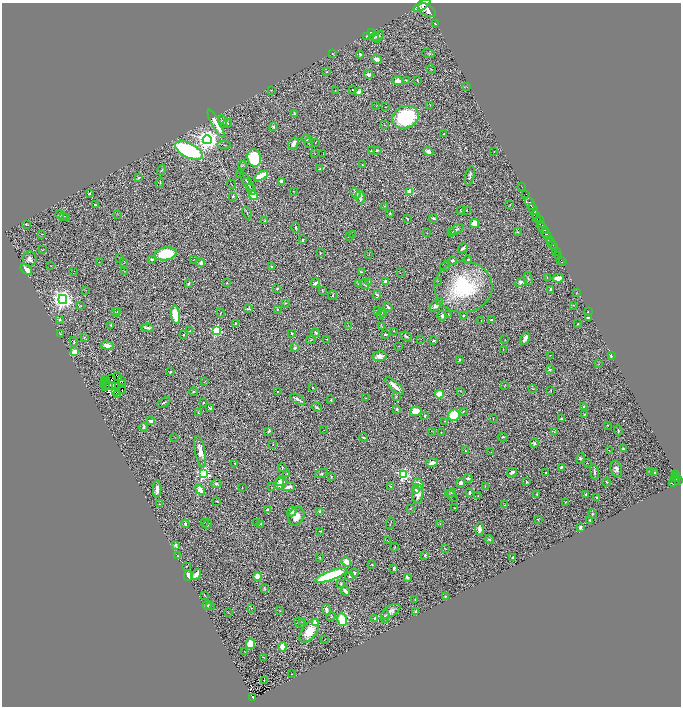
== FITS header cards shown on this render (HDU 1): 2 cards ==
NAXIS1  =                 1357
NAXIS2  =                 1408

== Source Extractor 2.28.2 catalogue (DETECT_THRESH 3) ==
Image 1357 x 1408 px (HDU 1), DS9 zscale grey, zoomed out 1/2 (1 PNG px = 2 x 2 image px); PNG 683 x 708 px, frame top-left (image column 1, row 1407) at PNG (2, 3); each listed source drawn as its Kron ellipse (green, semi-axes under 4 px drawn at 4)
Background 1.2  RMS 0.042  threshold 0.125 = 3 sigma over >= 5 px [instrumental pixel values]
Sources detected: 440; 48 cannot appear on this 1/2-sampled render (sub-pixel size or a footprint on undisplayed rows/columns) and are neither listed nor drawn; the other 392 listed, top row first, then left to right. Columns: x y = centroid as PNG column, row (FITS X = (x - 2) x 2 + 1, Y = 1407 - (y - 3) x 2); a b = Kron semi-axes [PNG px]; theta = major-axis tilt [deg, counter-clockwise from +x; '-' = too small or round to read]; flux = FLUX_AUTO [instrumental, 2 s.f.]
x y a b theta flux
422 5 10 4 33 7600
427 10 10 5 -30 8200
435 23 2 2 - 7.1
371 32 3 2 - 5.4
366 36 3 2 - 4.4
375 37 4 3 - 21
378 37 6 4 51 19
332 54 3 2 - 5.4
360 54 4 2 - 12
429 54 6 3 -19 9.2
376 59 5 3 - 56
431 69 5 2 - 4.3
326 72 3 2 - 5.2
369 75 5 3 - 23
406 80 3 3 - 6.2
417 80 3 2 - 5
398 81 5 3 - 83
467 87 3 2 - 2.6
352 89 2 1 - 4.7
271 90 3 2 - 2.6
335 90 2 2 - 3.2
359 92 3 2 - 98
430 105 2 1 - 2.5
376 106 2 2 - 3.3
385 107 2 1 - 3.7
294 113 4 3 - 6.3
406 117 13 11 19 660
222 121 6 4 -70 13
227 123 4 3 - 9.7
216 124 16 2 -61 200
384 125 4 2 - 5
273 127 4 3 - 18
444 134 2 2 - 5.2
306 139 4 4 - 23
207 140 4 4 - 7000
294 143 6 4 57 48
309 143 5 2 - 6.1
315 143 3 1 - 3
224 145 7 2 -5 6.4
189 150 15 7 -27 1400
377 150 2 2 - 9.1
371 151 2 2 - 4.8
428 152 5 3 - 33
494 152 3 1 - 2.9
323 153 2 1 - 2.2
315 154 2 1 - 2.1
254 158 9 6 -81 490
242 165 4 3 - 7.2
363 165 4 3 - 5.2
320 169 2 2 - 6.7
161 170 5 2 - 5.2
240 173 2 1 - 2.3
261 176 7 3 30 170
470 176 10 3 76 21
139 178 4 3 - 8.4
247 181 10 2 -58 13
281 181 3 2 - 19
160 183 5 2 - 5.4
231 184 5 1 - 4.8
249 185 8 2 -58 9.4
522 187 2 1 - 31
251 189 6 2 -58 8.4
293 191 2 1 - 2.6
410 191 3 2 - 270
89 193 3 3 - 9.7
356 193 6 3 -54 25
526 194 2 1 - 59
233 196 2 2 - 8.9
253 196 5 4 - 360
360 197 7 3 -87 53
530 203 7 2 -61 2100
95 205 3 3 - 7.7
510 205 2 1 - 4.4
384 206 4 2 - 4.8
533 209 6 2 -60 2300
461 210 4 3 - 12
466 210 3 3 - 6.5
247 213 7 2 -66 7.5
390 213 3 3 - 5.7
60 214 4 3 - 16
117 214 3 2 - 3
535 215 4 2 - 880
63 216 2 2 - 6.3
67 217 3 2 - 3.2
536 217 4 2 - 490
434 218 5 3 - 18
407 219 3 2 - 8.1
265 220 3 3 - 4.9
539 220 4 3 - 800
474 223 4 4 - 72
26 224 3 2 - 8
541 224 3 1 - 390
296 228 5 3 - 14
543 228 7 3 -41 1200
456 229 8 4 28 15
452 232 2 1 - 2.9
518 232 3 2 - 3.7
427 233 2 1 - 4.4
41 234 2 1 - 37
353 234 2 1 - 2.6
546 234 6 3 -66 4000
349 237 2 1 - 3
549 239 3 2 - 860
303 240 4 2 - 12
551 242 2 2 - 850
552 244 3 2 - 1100
463 248 5 2 - 22
554 248 3 2 - 340
42 250 3 2 - 6.8
556 252 2 1 - 410
320 253 4 2 - 4.7
165 254 11 6 10 320
369 254 3 2 - 3.9
558 256 2 1 - 66
120 258 2 1 - 2.2
30 259 7 6 - 41
152 259 3 2 - 12
194 259 3 1 - 2.6
468 260 4 3 - 11
561 260 2 1 - 25
453 261 3 3 - 19
99 262 2 2 - 2.1
562 262 2 1 - 13
124 263 2 1 - 2
201 263 4 4 - 29
51 266 2 1 - 2.2
272 266 4 3 - 10
445 266 5 2 - 5.9
26 270 7 4 -43 66
74 271 2 1 - 4.7
124 271 2 1 - 1.9
361 272 3 3 - 10
400 273 2 2 - 2.8
528 278 6 3 -78 11
547 278 2 2 - 2.9
558 278 6 3 10 82
369 281 3 3 - 5.7
438 281 2 1 - 8.8
385 282 4 3 - 32
520 282 6 4 17 25
227 283 4 3 - 6.4
315 283 5 3 - 29
188 284 4 3 - 8.3
358 284 4 3 - 6.9
364 284 5 3 - 10
463 287 29 25 2 740
277 289 2 2 - 11
551 289 3 2 - 23
86 290 2 1 - 2.2
322 290 3 2 - 5
576 293 4 1 - 3.5
332 295 5 2 - 9.9
377 295 4 4 - 13
63 299 4 4 - 5500
439 302 3 2 - 7.3
285 303 3 2 - 3.2
436 305 8 4 45 64
573 305 3 2 - 3.9
81 306 3 2 - 4.9
388 307 5 3 - 15
248 309 4 2 - 11
277 309 2 2 - 4.2
378 310 3 2 - 5.1
116 312 4 3 - 9.2
117 312 2 2 - 3.5
588 312 2 1 - 6.2
220 313 4 1 - 5.3
382 313 5 4 - 12
175 314 9 4 -80 200
380 314 3 3 - 5.9
448 314 3 1 - 3.2
463 315 2 2 - 11
442 316 5 3 - 23
588 317 3 2 - 13
60 319 3 3 - 11
481 320 2 1 - 3.5
491 320 2 2 - 17
235 323 2 2 - 6.2
578 324 2 2 - 13
111 325 2 2 - 9.5
348 325 3 2 - 4.7
382 327 4 1 - 2.7
148 328 6 2 -8 22
216 330 3 3 - 870
190 331 4 3 - 9.5
394 331 2 2 - 3.9
316 332 4 2 - 12
292 333 3 2 - 6.7
60 334 3 3 - 6
385 334 3 2 - 16
183 335 3 2 - 5.8
406 336 6 3 -26 14
84 337 3 2 - 4.1
525 338 6 3 61 45
327 339 3 2 - 4.3
421 339 2 1 - 1.8
311 340 5 2 - 7.3
433 340 3 2 - 16
505 340 2 1 - 2.7
74 341 5 2 - 6.4
107 345 6 3 -11 50
398 346 3 1 - 2.7
295 348 4 3 - 15
503 350 2 2 - 2.5
74 352 4 3 - 120
550 355 2 1 - 2
379 356 7 4 6 57
611 356 3 2 - 8.1
459 360 4 3 - 8.7
599 364 3 2 - 4
550 370 4 3 - 9.8
171 372 4 3 - 12
118 377 2 1 - 2.4
112 378 3 1 - 2.1
106 380 2 1 - 1.9
122 380 2 1 - 3.6
104 381 2 1 - 5.8
205 381 3 2 - 2.9
123 383 2 1 - 5.5
104 384 3 1 - 5
107 385 2 1 - 0.64
113 386 2 1 - 0.61
395 386 12 3 -42 75
504 386 3 2 - 3.6
106 387 2 1 - 2.4
115 387 3 1 - 3.1
313 388 2 2 - 8.7
533 389 3 2 - 5
122 390 4 1 - 11
278 391 2 2 - 3.5
460 391 2 2 - 3.8
551 391 3 1 - 5.1
116 392 3 1 - 2.1
193 392 4 3 - 9.5
117 394 3 3 - 4
439 394 4 4 - 140
396 396 3 3 - 5.5
366 398 2 2 - 3.7
298 399 8 2 -30 27
331 400 3 2 - 7.8
164 403 7 2 29 11
203 403 2 2 - 4.3
317 407 5 3 - 14
584 407 4 3 - 11
209 408 4 2 - 7.4
397 409 3 3 - 10
416 411 6 4 16 100
463 411 3 2 - 4.5
198 413 3 3 - 6
584 414 4 4 - 8.2
454 415 6 5 - 270
425 416 4 3 - 9.3
493 418 2 2 - 2.5
561 419 3 2 - 7.5
151 421 4 3 - 22
444 421 3 2 - 5.6
607 425 2 2 - 4.1
144 427 4 3 - 15
324 430 2 1 - 1.9
618 430 5 2 - 6.7
269 431 4 2 - 10
432 431 3 2 - 2.7
441 432 2 1 - 2.8
554 432 4 3 - 6.2
174 437 2 1 - 2.2
363 437 4 2 - 11
503 437 5 2 - 6.6
534 443 4 3 - 15
273 444 3 1 - 2.8
623 449 3 2 - 13
609 450 3 1 - 2.7
200 451 16 5 -79 76
466 451 3 2 - 5.3
491 452 2 1 - 2.1
580 458 5 3 - 12
432 463 6 3 18 38
587 463 2 1 - 2.1
235 464 2 2 - 6.3
282 467 4 2 - 6.5
561 467 3 3 - 13
616 469 8 5 -69 35
512 472 5 3 - 23
546 472 3 3 - 5.7
594 472 8 3 -81 19
650 472 3 2 - 5.4
655 472 3 3 - 17
321 473 6 3 21 14
203 474 4 4 - 1100
287 474 3 2 - 4.6
403 474 4 3 - 1300
675 474 3 2 - 310
331 476 4 3 - 6.8
676 477 4 2 - 460
468 478 4 3 - 21
279 481 2 2 - 14
675 481 7 3 49 910
678 481 3 3 - 570
527 482 4 3 - 7.3
606 482 4 2 - 6.9
281 483 7 5 62 85
461 483 4 3 - 33
216 484 5 4 - 15
419 484 6 3 -50 39
390 486 3 2 - 4.1
485 486 2 2 - 4.1
271 487 2 1 - 2.3
289 487 6 3 13 33
242 488 2 1 - 2.1
157 489 8 4 -89 46
200 490 5 3 - 84
416 490 3 2 - 14
451 493 4 2 - 5.9
469 493 3 3 - 18
418 494 9 5 84 66
537 494 2 2 - 5.3
586 494 4 3 - 9.4
451 496 8 1 -40 4.4
478 496 3 2 - 3.8
597 497 3 2 - 5.7
217 501 3 2 - 5.2
566 502 3 2 - 4.3
160 504 3 2 - 2.9
504 505 3 2 - 8.9
455 508 3 2 - 4.5
410 509 3 2 - 4.2
268 510 3 3 - 33
320 511 4 3 - 10
292 512 5 4 - 41
592 514 5 3 - 8.2
296 516 10 7 62 81
538 519 2 2 - 4.9
590 521 3 2 - 9.5
204 522 2 1 - 2.7
257 522 2 2 - 3
390 523 6 2 77 5.3
185 524 4 3 - 21
208 524 5 3 - 14
261 524 3 3 - 8.4
440 524 2 2 - 2.7
580 527 3 2 - 23
479 529 6 4 -86 34
320 531 2 1 - 2.9
388 540 3 1 - 2.2
490 540 5 4 - 12
176 545 4 2 - 20
394 547 4 2 - 4.7
445 549 2 2 - 3.2
425 555 3 3 - 9.2
177 556 4 3 - 5.6
320 557 3 3 - 5.9
513 557 3 2 - 19
346 562 5 4 - 67
372 564 4 2 - 6
186 566 3 2 - 4
394 568 4 3 - 15
354 573 3 3 - 23
196 574 6 3 54 53
188 575 5 3 - 50
331 575 16 4 20 810
350 576 4 2 - 12
257 577 4 4 - 74
407 577 4 3 - 12
341 584 3 3 - 12
264 588 3 3 - 5.9
345 591 5 3 - 34
204 595 4 2 - 6.5
445 596 2 2 - 5.1
415 600 3 2 - 4
207 605 4 2 - 12
210 606 4 3 - 8.8
251 608 3 3 - 8.2
326 610 6 3 -76 24
280 611 4 2 - 5.4
391 611 11 5 32 47
416 611 3 2 - 13
228 612 3 2 - 3
385 616 6 4 78 19
331 617 5 2 - 4.6
375 618 4 3 - 18
342 620 6 4 -73 210
303 622 3 2 - 11
315 622 2 2 - 150
299 623 6 3 -41 14
309 631 13 7 54 160
324 640 2 1 - 2.3
250 644 5 4 - 100
282 647 5 3 - 91
244 651 2 2 - 4.2
263 657 2 1 - 2.3
291 674 2 1 - 3.1
264 680 2 1 - 3.6
253 697 4 2 - 160
At the frame edge (FLAGS 8, measured only in part): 1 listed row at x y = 422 5
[48 sub-pixel or undisplayed-footprint detections neither listed nor drawn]